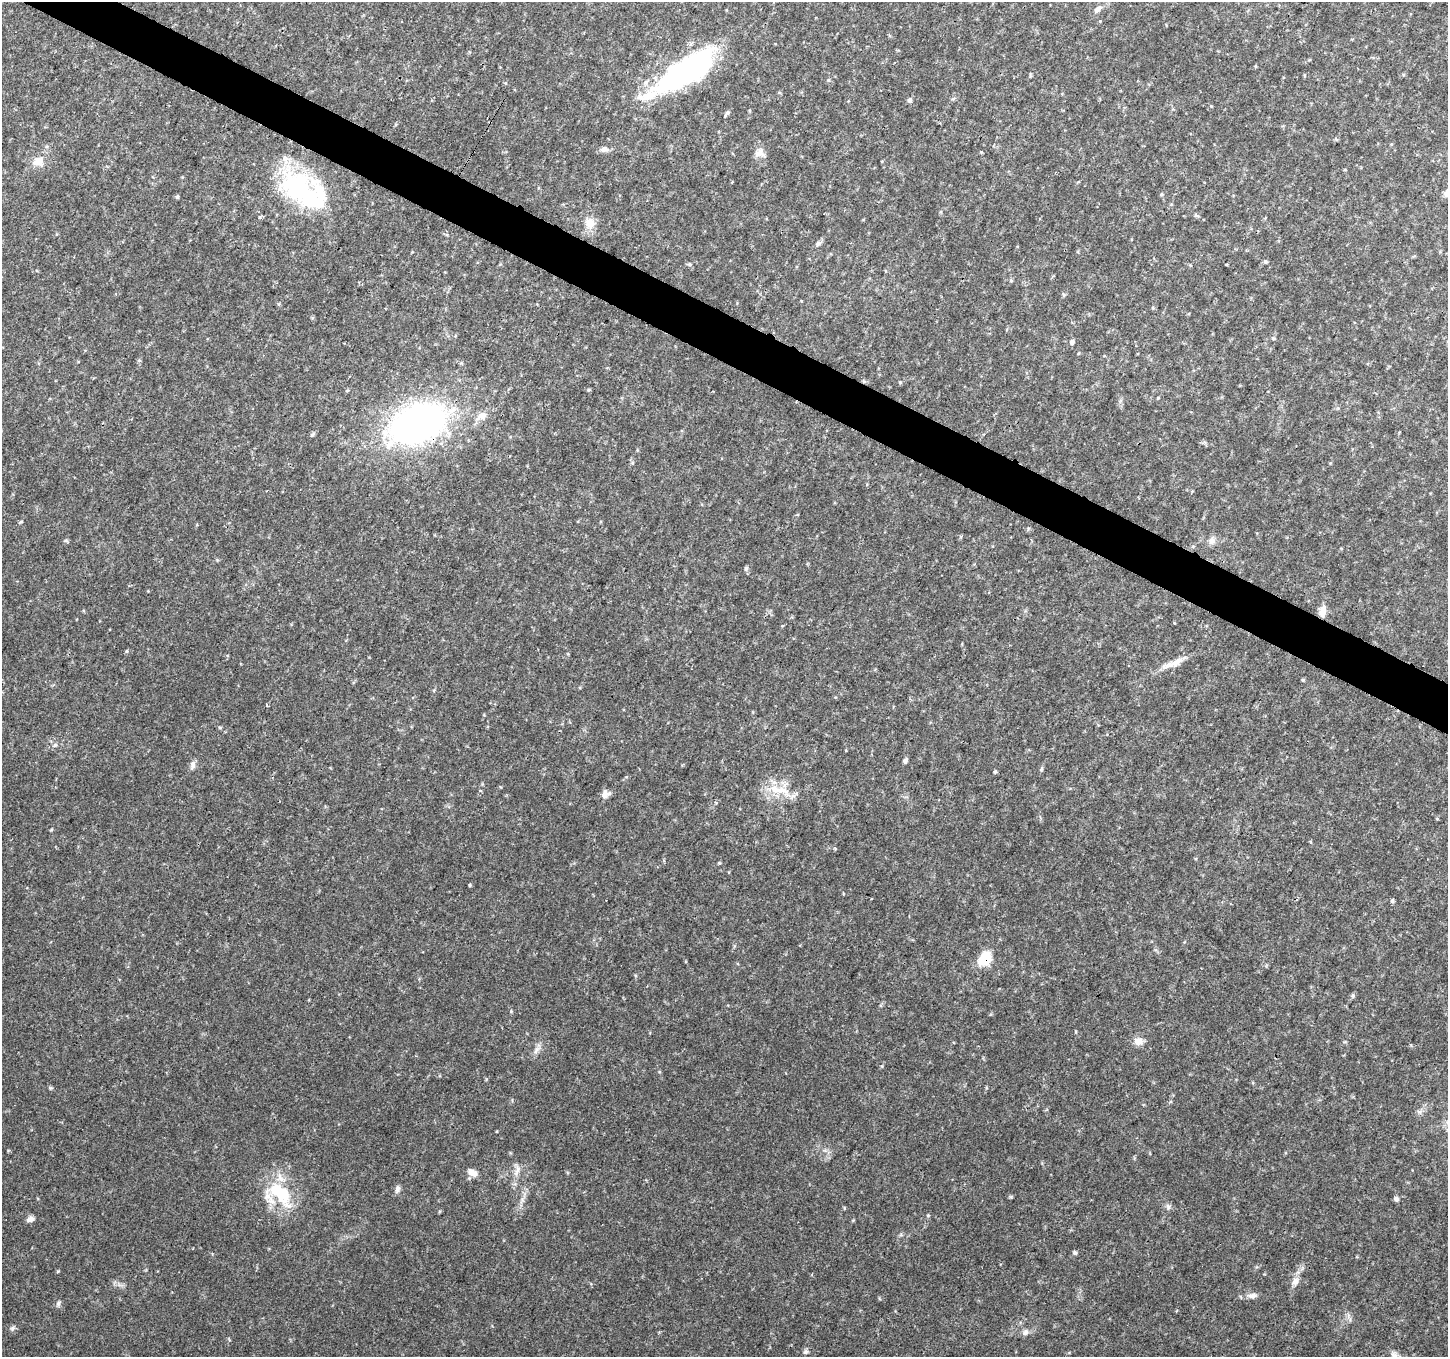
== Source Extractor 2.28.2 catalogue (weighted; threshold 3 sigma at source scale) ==
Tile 11 of 4 x 4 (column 3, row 3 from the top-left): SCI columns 2896-4341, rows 1558-2912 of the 5799 x 5891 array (HDU 1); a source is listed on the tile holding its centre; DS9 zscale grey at full resolution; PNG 1450 x 1359 px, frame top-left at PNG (2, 2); no overlay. Shown black and unused: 3% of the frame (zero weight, under 3 of 4 exposures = <1% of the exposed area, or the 3 px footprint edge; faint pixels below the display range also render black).
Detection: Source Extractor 2.28.2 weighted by HDU 2 'WHT'; one run over the whole footprint, this tile lists its part. Background 0.0333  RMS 0.0037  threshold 0.0164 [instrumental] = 3 sigma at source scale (4.5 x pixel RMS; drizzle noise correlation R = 1.50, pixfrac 1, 0.0396/0.0396 arcsec/px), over >= 5 px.
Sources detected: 64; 3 inside a brighter object's white glare — not listed; the other 61 listed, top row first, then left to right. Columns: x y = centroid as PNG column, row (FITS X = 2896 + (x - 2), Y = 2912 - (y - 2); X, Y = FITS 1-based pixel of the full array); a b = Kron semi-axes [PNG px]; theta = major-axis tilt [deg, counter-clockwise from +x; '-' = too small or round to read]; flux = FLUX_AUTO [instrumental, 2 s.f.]
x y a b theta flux
1098 9 13 7 38 1.8
1255 66 5 3 - 0.34
685 72 78 24 32 74
828 80 5 5 - 0.48
910 100 6 5 - 0.94
727 113 8 4 56 0.85
604 149 11 8 4 1.6
981 152 4 4 - 0.33
759 153 14 9 45 2.5
38 161 13 12 - 3.9
300 191 62 36 -25 45
1447 193 10 8 54 2
177 196 5 4 - 0.51
590 223 14 11 -85 4.4
818 243 8 6 48 0.93
1265 262 6 4 -43 0.52
689 264 5 5 - 0.54
1273 338 5 3 - 0.41
1072 342 6 6 - 0.86
139 360 6 4 0 0.44
588 390 5 4 - 0.4
1158 398 4 4 - 0.33
482 416 15 9 29 3.3
417 424 42 27 21 170
312 435 6 5 - 0.63
632 463 6 4 -90 0.48
21 522 6 4 3 0.39
1212 541 10 9 - 1.8
746 568 7 5 69 0.62
1323 611 13 8 78 3
127 651 6 3 71 0.4
1174 663 30 8 24 4.5
1303 680 5 4 - 0.41
267 704 3 3 - 1.1
905 761 6 5 - 0.88
193 765 11 7 79 1.5
1041 769 6 3 71 0.51
995 772 5 4 - 0.46
778 790 38 11 -15 8.4
605 794 12 8 83 2.2
51 830 5 3 - 0.37
470 885 4 4 - 0.4
1392 901 6 4 -70 0.61
985 958 12 9 60 11
1353 996 6 4 -73 0.48
1138 1041 14 10 -11 2.6
536 1050 14 4 53 1.6
517 1170 17 5 63 2.1
472 1173 12 7 -24 2.7
397 1189 10 6 75 1.2
283 1194 40 22 -76 19
1396 1199 6 5 - 1.1
1168 1207 6 6 - 0.87
30 1219 9 6 15 1.5
1075 1253 6 5 - 0.69
1295 1281 11 9 71 2.2
1252 1296 12 7 4 1.8
58 1303 8 4 82 0.69
12 1328 7 5 21 0.79
1025 1332 9 7 54 1.3
805 1352 8 5 26 0.77
Overlapping masked pixels (flux is a lower limit): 2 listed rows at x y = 417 424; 985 958
Isophote crosses this tile's border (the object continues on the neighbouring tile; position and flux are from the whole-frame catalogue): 1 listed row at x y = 1447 193
Unlisted compact peaks at least as high as the median listed source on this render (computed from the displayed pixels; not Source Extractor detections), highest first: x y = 58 1271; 1011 1197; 719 863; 50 1088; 928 1215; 511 1011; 522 1199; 659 1072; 486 1079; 882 1066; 835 848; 65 540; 900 382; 220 727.